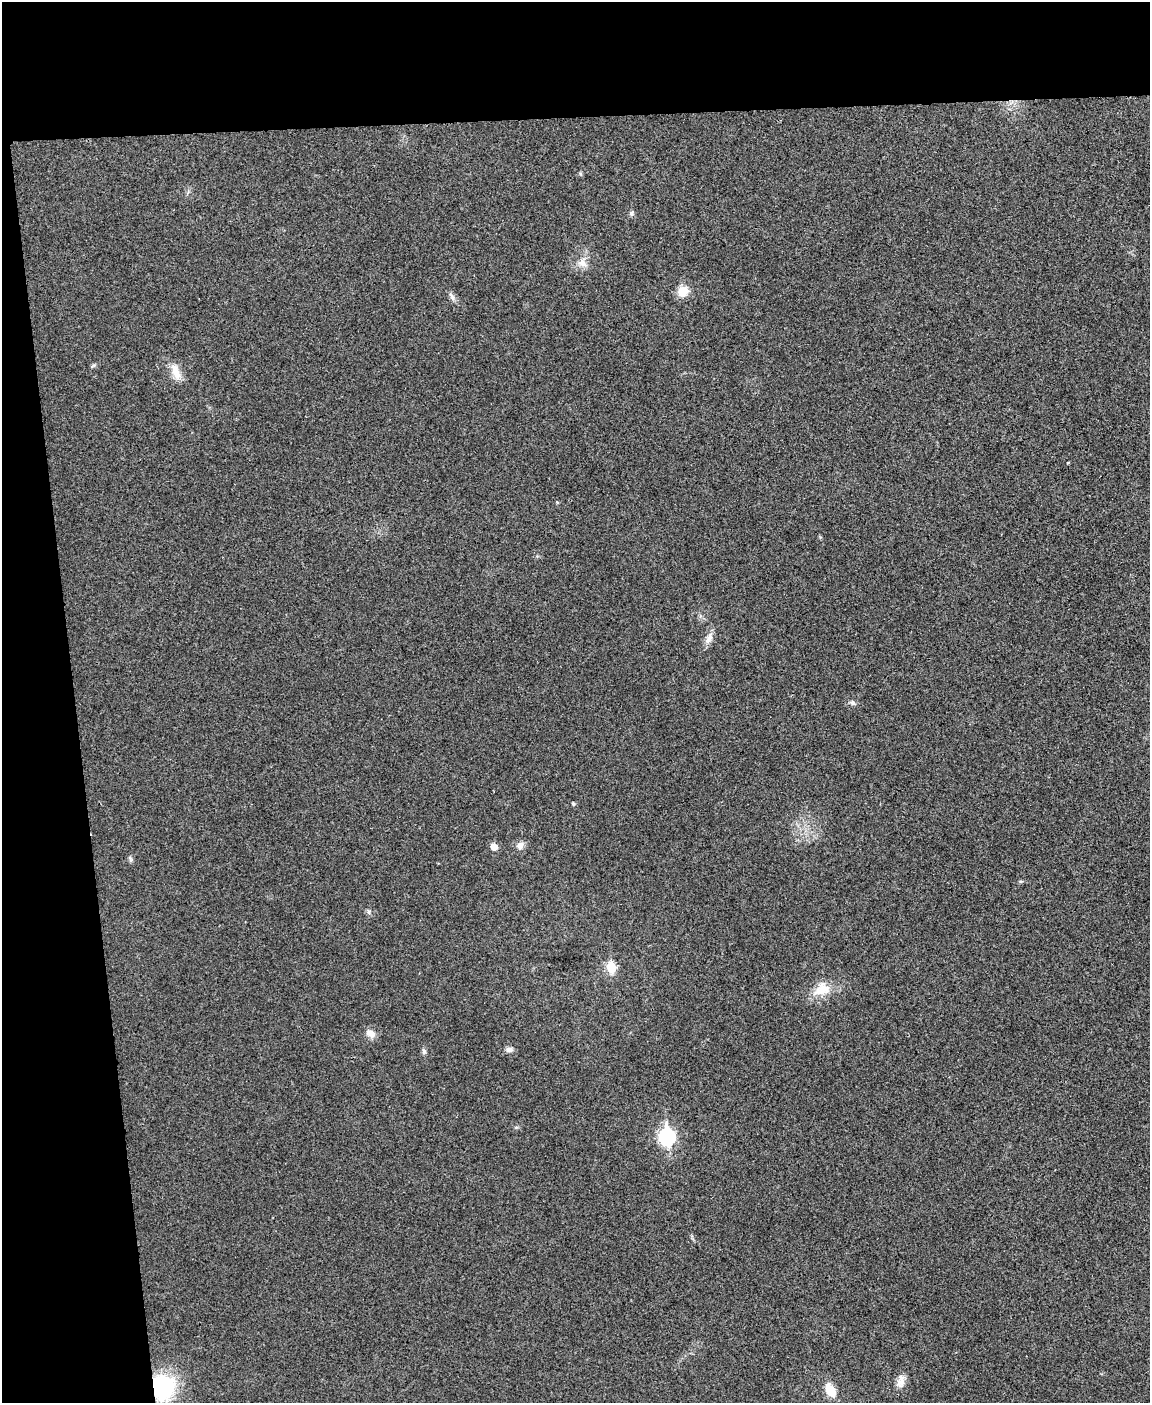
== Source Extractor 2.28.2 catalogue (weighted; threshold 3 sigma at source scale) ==
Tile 1 of 4 x 3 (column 1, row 1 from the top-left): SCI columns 6-1153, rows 2944-4344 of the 4603 x 4585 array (HDU 1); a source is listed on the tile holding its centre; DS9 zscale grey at full resolution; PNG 1152 x 1405 px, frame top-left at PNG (2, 2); no overlay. Shown black and unused: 15% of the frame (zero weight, under 3 of 4 exposures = <1% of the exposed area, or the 3 px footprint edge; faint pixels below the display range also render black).
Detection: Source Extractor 2.28.2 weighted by HDU 2 'WHT'; one run over the whole footprint, this tile lists its part. Background 0.0333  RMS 0.0062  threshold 0.0278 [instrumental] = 3 sigma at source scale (4.5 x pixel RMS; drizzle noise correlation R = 1.50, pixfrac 1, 0.05/0.05 arcsec/px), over >= 5 px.
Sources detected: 21; all 21 listed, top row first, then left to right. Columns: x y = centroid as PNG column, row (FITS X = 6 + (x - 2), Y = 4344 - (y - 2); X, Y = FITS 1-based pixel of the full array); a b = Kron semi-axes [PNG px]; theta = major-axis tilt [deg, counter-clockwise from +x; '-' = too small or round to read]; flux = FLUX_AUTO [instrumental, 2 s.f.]
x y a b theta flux
631 213 7 6 - 1.4
582 263 15 12 -58 5.7
683 291 13 11 53 8
452 296 13 5 -59 2.3
176 372 25 10 -71 7.7
709 638 19 8 65 4.4
852 703 8 5 -40 1.5
573 804 4 4 - 0.93
520 846 10 9 - 3.5
494 847 7 6 - 4.9
130 859 9 3 -77 1.1
369 912 6 4 -90 1.1
611 968 6 5 - 26
822 989 24 17 31 13
370 1033 13 8 -31 4.6
509 1049 9 6 -1 2.2
424 1051 8 5 -88 1.5
667 1137 8 7 - 130
901 1381 20 9 76 5
163 1387 19 17 -88 67
830 1390 17 10 -60 9.7
Overlapping masked pixels (flux is a lower limit): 1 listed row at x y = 163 1387